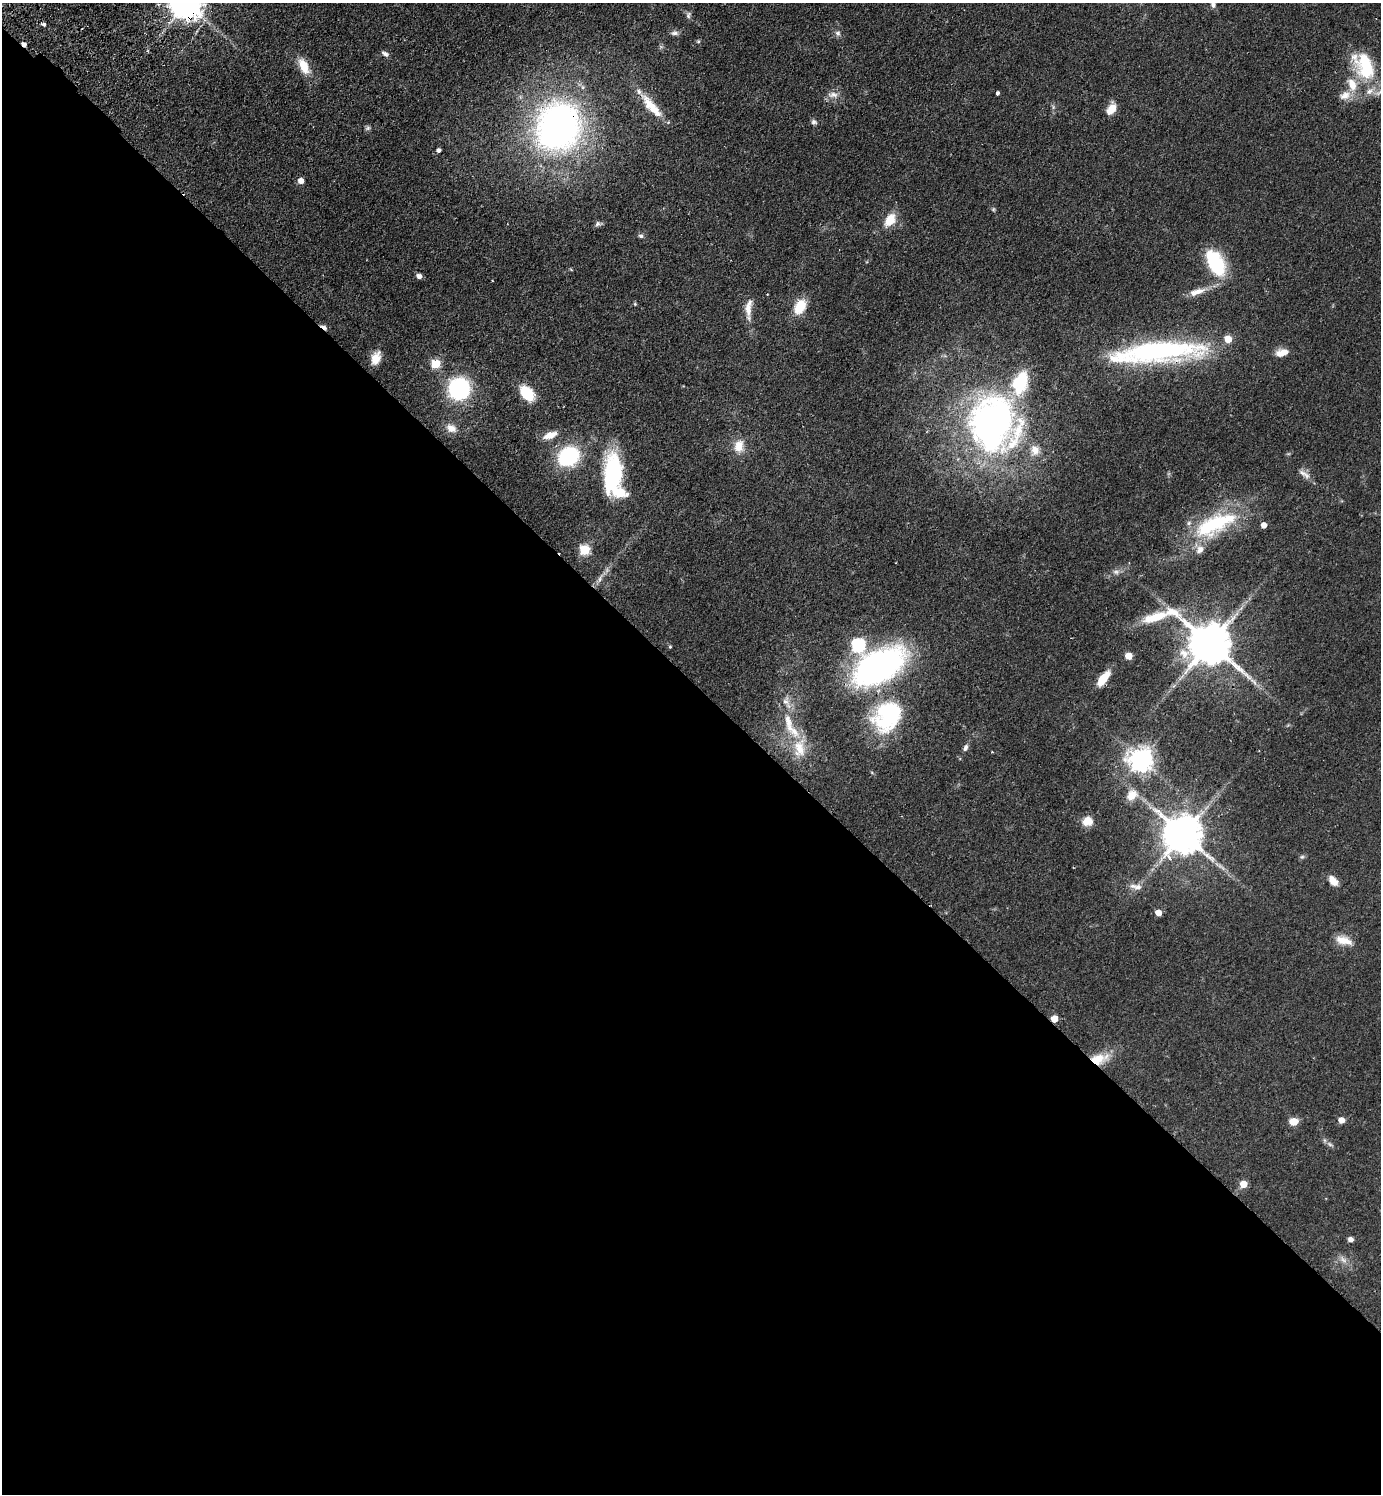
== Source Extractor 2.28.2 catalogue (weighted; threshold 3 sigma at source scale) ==
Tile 14 of 4 x 4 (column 2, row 4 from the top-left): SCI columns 1721-3099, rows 41-1532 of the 6059 x 6046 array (HDU 1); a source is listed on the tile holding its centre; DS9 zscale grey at full resolution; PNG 1383 x 1496 px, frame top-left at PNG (2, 3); no overlay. Shown black and unused: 55% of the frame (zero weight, under 2 of 3 exposures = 3% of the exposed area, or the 3 px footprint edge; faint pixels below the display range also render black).
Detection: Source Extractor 2.28.2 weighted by HDU 2 'WHT'; one run over the whole footprint, this tile lists its part. Background 0.0488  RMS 0.0049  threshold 0.0222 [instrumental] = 3 sigma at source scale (4.5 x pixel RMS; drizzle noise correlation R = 1.50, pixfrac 1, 0.05/0.05 arcsec/px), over >= 5 px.
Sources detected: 92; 2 too faint to see at this stretch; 3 inside a brighter object's white glare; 2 cosmic-ray / hot-pixel residue — not listed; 10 inside a brighter listed object's ellipse — not listed separately; the other 75 listed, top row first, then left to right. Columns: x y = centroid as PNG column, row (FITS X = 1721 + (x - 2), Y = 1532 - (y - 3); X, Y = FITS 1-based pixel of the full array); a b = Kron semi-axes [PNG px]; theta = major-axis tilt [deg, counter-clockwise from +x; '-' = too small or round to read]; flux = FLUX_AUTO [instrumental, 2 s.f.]
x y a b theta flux
186 4 9 9 - 960
1213 5 9 6 -65 1.6
688 15 10 6 70 1.4
44 24 4 3 - 2.2
675 33 10 7 5 1.8
837 33 8 7 - 1.5
698 41 5 5 - 0.64
385 54 9 5 -28 1.5
304 66 20 10 -65 8.3
1364 66 39 23 -64 28
997 93 4 3 - 1.9
833 95 16 8 -5 3.4
1345 95 16 11 26 4.7
651 105 36 12 -51 12
1111 109 13 9 60 5.6
814 122 7 7 - 1.3
559 127 39 35 70 210
368 128 8 5 17 1
439 150 4 4 - 1.4
301 181 5 5 - 3.9
993 209 5 4 - 0.65
890 220 17 11 55 8.2
597 224 7 6 - 1.2
641 236 7 5 -15 1
1216 263 30 17 -61 30
419 276 5 5 - 2.3
1197 292 24 8 18 5.7
635 304 5 4 - 0.51
800 307 17 11 60 11
748 308 27 9 83 5.5
1157 352 100 21 5 110
1282 353 16 8 14 4.6
376 358 16 10 67 6.1
436 364 5 5 - 19
459 389 18 18 - 52
526 393 17 11 -46 15
992 422 52 45 68 180
451 428 15 10 -25 4.3
550 435 17 8 21 5.6
739 446 17 12 80 6.5
1035 450 14 11 -87 4.9
569 456 19 16 30 43
613 474 42 18 86 47
1304 474 21 6 -34 3
1214 524 60 22 25 42
1264 525 4 4 - 4
584 550 6 6 - 27
1116 572 9 6 13 1.7
600 578 12 4 71 1.7
1209 644 18 11 -30 1900
858 645 6 6 - 63
670 647 4 3 - 0.56
1184 654 15 13 -54 6.5
1128 656 5 5 - 8.2
879 666 50 27 30 150
1103 678 17 7 52 9.1
888 718 44 29 25 38
788 721 22 10 -74 7
799 748 28 16 88 11
965 748 9 6 68 1.6
1141 760 8 8 - 400
1132 795 15 12 48 5.8
1087 821 11 10 - 6.1
1183 834 11 11 - 1500
1302 857 6 5 - 0.91
1333 881 13 8 -51 4.1
1138 887 13 9 -2 3.5
1158 913 5 5 - 5.1
1343 940 21 9 -16 6.3
1054 1019 5 5 - 6.8
1098 1059 22 11 16 12
1341 1120 5 5 - 4.2
1294 1122 6 5 - 10
1243 1184 5 5 - 7.8
1350 1239 4 4 - 2.4
Overlapping masked pixels (flux is a lower limit): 4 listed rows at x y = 186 4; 559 127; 1054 1019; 1098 1059
Isophote crosses this tile's border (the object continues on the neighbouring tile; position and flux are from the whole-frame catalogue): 2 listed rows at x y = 186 4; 1213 5